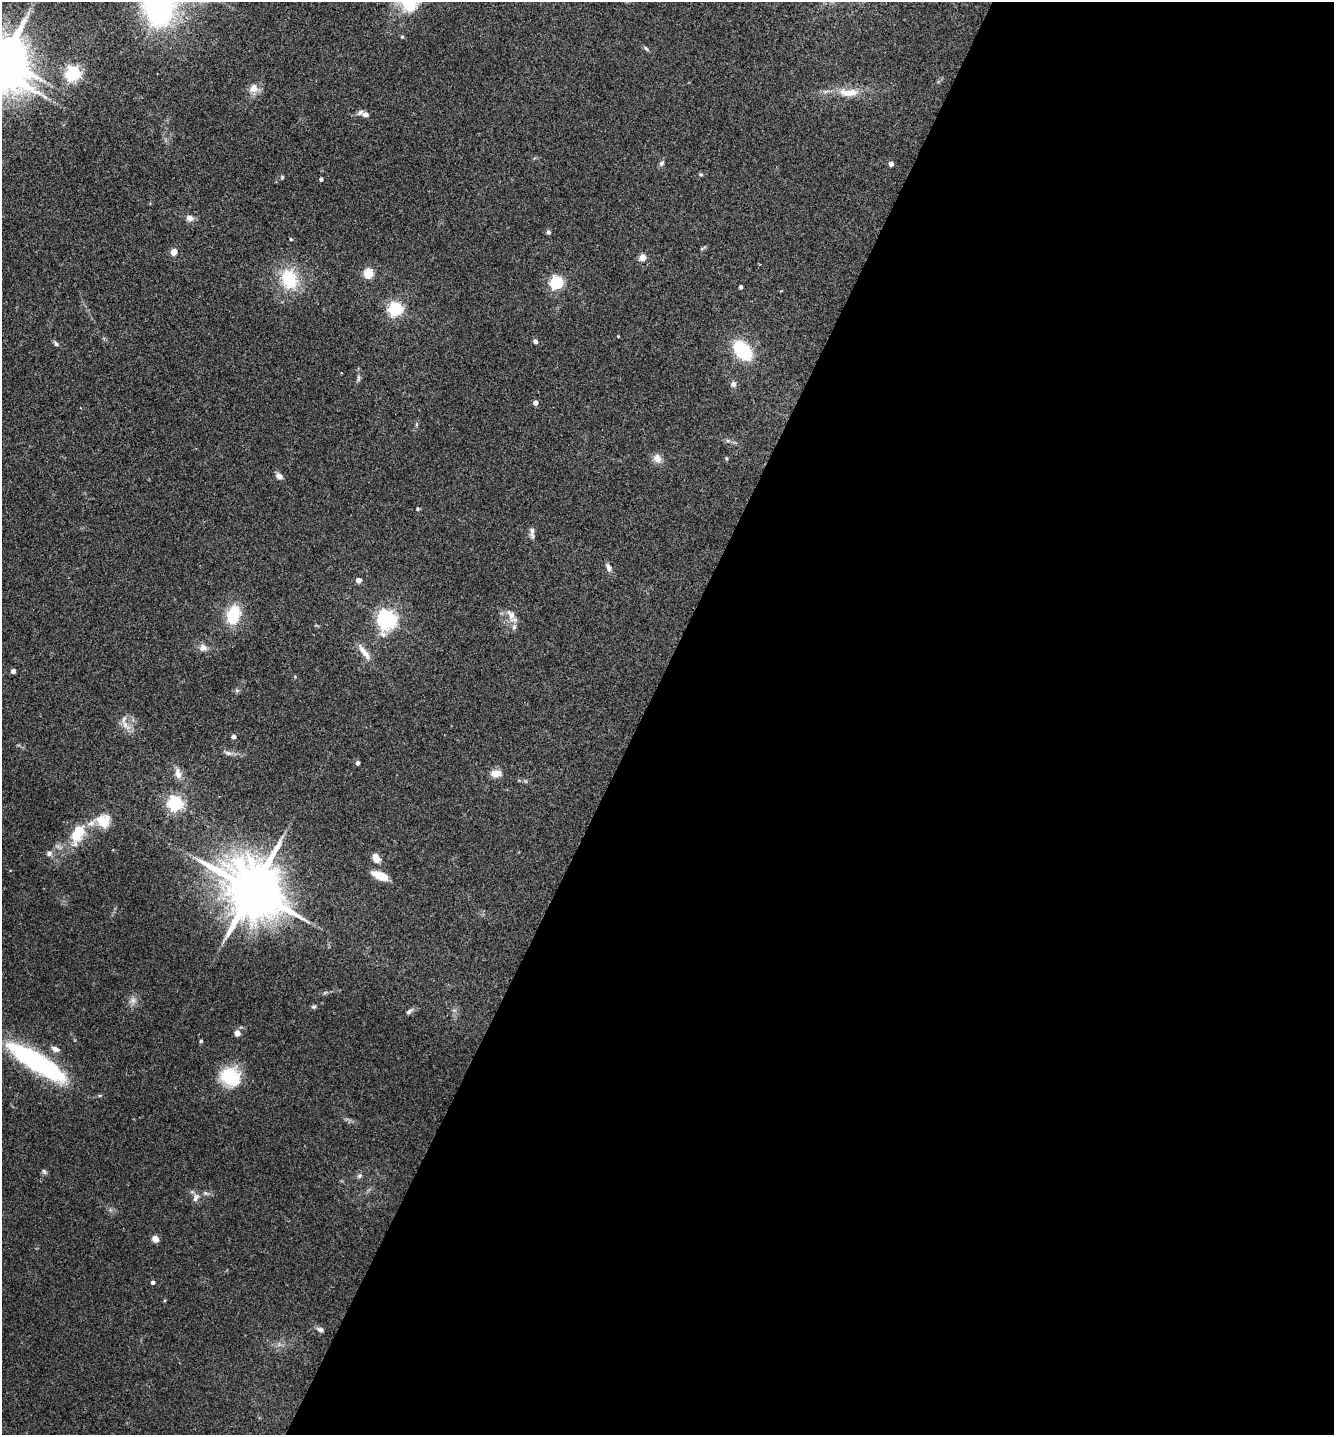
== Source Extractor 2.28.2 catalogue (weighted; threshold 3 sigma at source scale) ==
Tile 12 of 4 x 4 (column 4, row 3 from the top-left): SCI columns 4156-5487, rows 1464-2896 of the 5793 x 5786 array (HDU 1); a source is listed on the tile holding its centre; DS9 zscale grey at full resolution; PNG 1336 x 1437 px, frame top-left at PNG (2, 2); no overlay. Shown black and unused: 52% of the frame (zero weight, under 3 of 4 exposures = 2% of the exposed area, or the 3 px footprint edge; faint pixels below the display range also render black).
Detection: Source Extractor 2.28.2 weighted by HDU 2 'WHT'; one run over the whole footprint, this tile lists its part. Background 0.0752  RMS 0.0058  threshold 0.026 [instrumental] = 3 sigma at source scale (4.5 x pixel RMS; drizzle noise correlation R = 1.50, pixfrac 1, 0.05/0.05 arcsec/px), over >= 5 px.
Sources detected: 75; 2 inside a brighter object's white glare — not listed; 3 inside a brighter listed object's ellipse — not listed separately; the other 70 listed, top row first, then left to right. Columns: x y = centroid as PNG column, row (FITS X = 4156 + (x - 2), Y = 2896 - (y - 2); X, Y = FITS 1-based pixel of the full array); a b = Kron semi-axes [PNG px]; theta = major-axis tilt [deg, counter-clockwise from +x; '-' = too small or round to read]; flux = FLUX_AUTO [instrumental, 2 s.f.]
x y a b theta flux
646 48 7 4 -53 0.95
2 58 12 11 - 1800
73 73 6 6 - 160
253 88 12 10 53 5.4
849 92 32 11 0 11
365 114 9 7 -5 2.8
662 163 7 6 - 1.4
891 164 4 4 - 3.2
701 174 5 4 - 0.77
282 177 5 4 - 0.67
321 179 4 4 - 1.3
190 218 10 8 -16 2.9
548 232 5 5 - 1.3
291 239 4 3 - 0.66
702 248 9 3 30 0.81
173 252 6 5 - 4.6
643 257 5 4 - 14
369 273 5 5 - 35
289 279 27 20 -71 25
557 282 6 5 - 97
741 287 4 4 - 1.5
395 309 6 5 - 140
618 336 4 3 - 0.39
535 341 6 5 - 1.7
56 344 7 5 -46 1.3
742 350 25 15 -49 27
358 378 9 4 85 1.3
733 384 8 7 - 1.8
535 403 4 4 - 4.2
728 441 6 4 -2 1.2
657 458 13 11 -50 3.9
726 458 6 4 -83 0.71
279 476 8 6 -40 2.8
418 509 5 4 - 0.71
532 531 15 6 -88 2.3
609 568 11 6 -67 2.5
358 580 6 6 - 2.5
233 614 20 13 73 21
511 615 19 9 -62 4.9
387 619 7 6 - 290
203 647 10 9 - 3.2
364 652 25 7 -53 5.7
13 671 4 4 - 3.4
125 725 19 7 -50 4.5
233 737 4 4 - 2.4
228 753 12 6 -16 2.1
358 763 4 4 - 2.1
178 773 15 8 -78 4.1
496 773 11 8 4 5.8
175 803 6 6 - 150
103 821 17 15 -28 11
77 835 16 12 46 15
49 853 9 7 18 2
376 857 10 7 -63 5.7
380 875 16 7 -22 11
252 890 17 15 -40 4000
133 1000 9 8 - 2.6
314 1007 7 5 2 0.97
409 1012 10 5 36 1.6
237 1033 4 4 - 7.3
201 1041 5 4 - 0.66
55 1049 9 6 -27 2.7
40 1063 72 17 -35 83
230 1076 17 13 -33 37
44 1171 8 5 -63 1.2
359 1176 7 6 - 1.3
196 1198 11 7 67 2.7
155 1239 5 4 - 9.3
153 1282 4 4 - 1.9
320 1330 10 5 -20 1.8
Isophote crosses this tile's border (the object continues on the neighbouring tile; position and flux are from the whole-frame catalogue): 2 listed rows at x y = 2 58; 40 1063